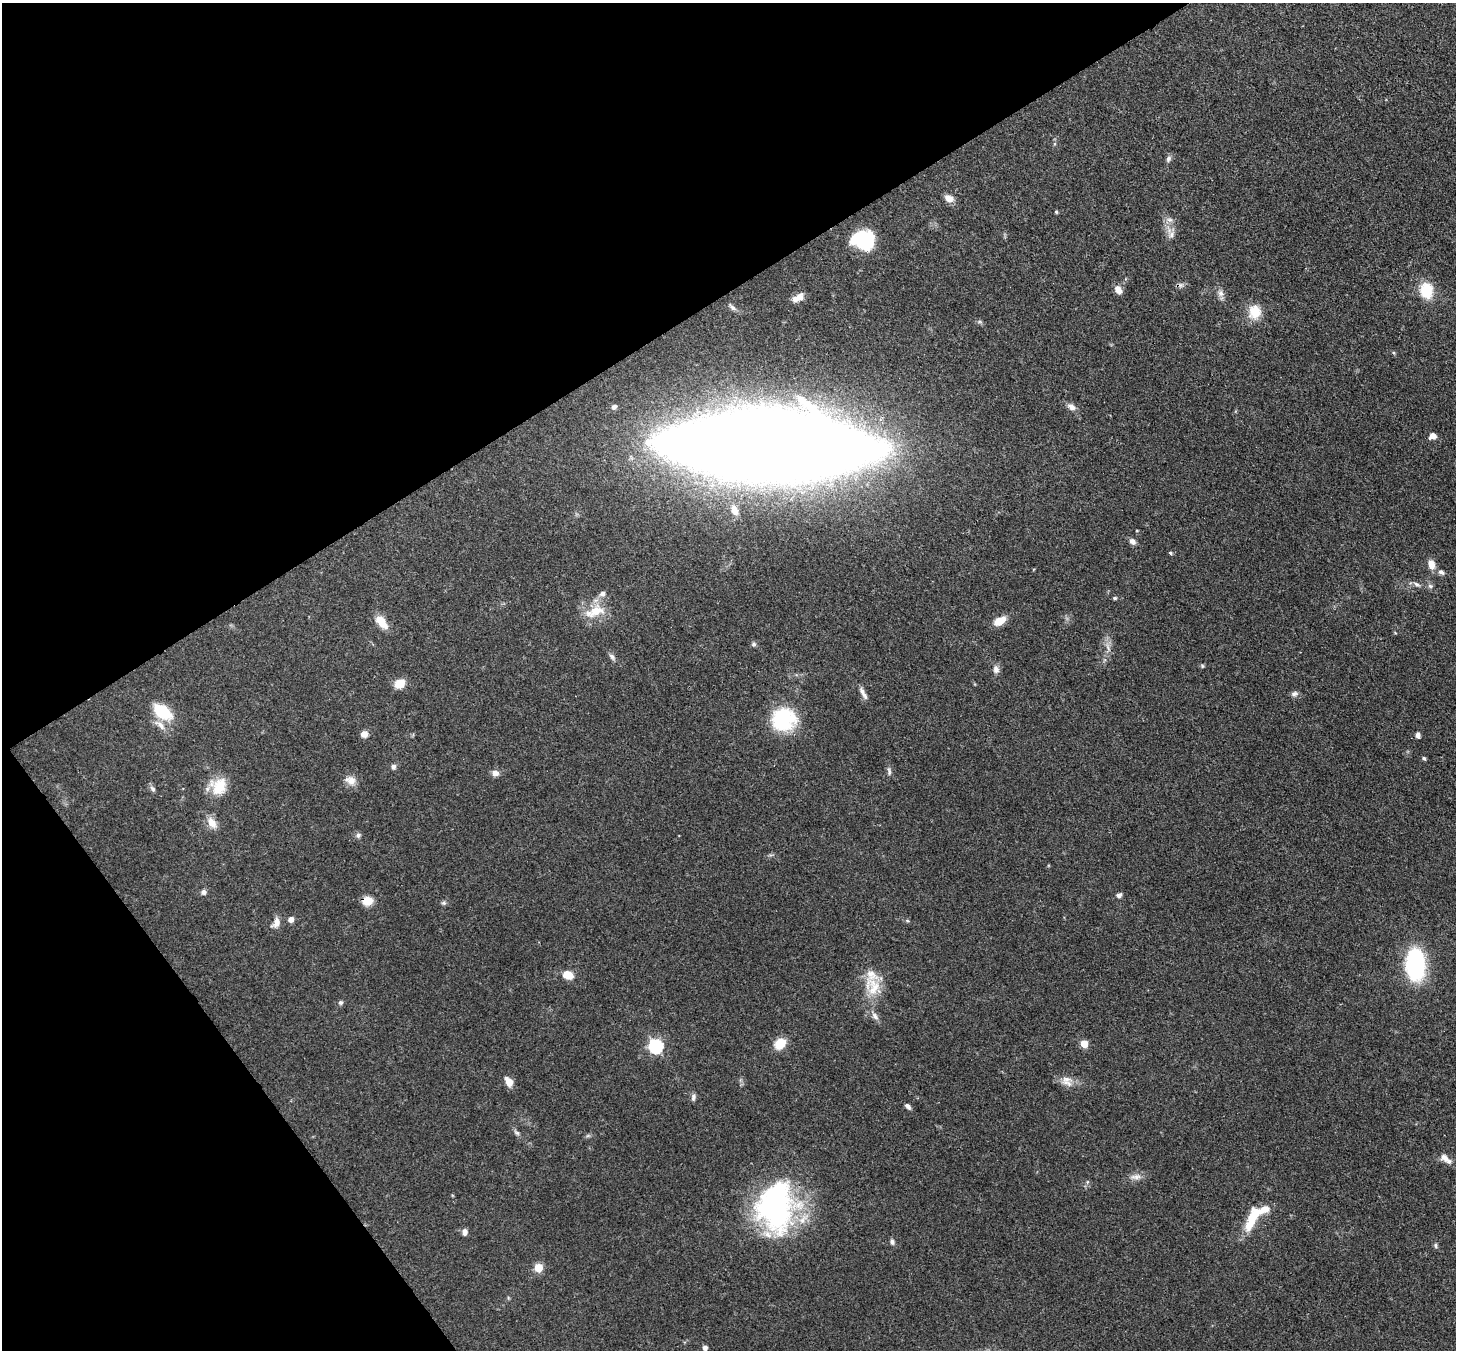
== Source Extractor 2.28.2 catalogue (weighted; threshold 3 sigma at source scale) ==
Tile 5 of 4 x 4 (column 1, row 2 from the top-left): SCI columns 82-1535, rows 2903-4250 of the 5979 x 5952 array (HDU 1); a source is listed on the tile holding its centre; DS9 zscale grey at full resolution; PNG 1458 x 1352 px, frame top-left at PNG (2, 3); no overlay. Shown black and unused: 30% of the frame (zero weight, under 3 of 4 exposures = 7% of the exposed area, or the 3 px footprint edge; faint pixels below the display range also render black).
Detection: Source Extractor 2.28.2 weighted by HDU 2 'WHT'; one run over the whole footprint, this tile lists its part. Background 0.101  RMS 0.004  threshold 0.018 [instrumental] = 3 sigma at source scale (4.5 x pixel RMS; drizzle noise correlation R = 1.50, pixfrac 1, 0.05/0.05 arcsec/px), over >= 5 px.
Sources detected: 86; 1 inside a brighter object's white glare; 1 cosmic-ray / hot-pixel residue — not listed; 5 inside a brighter listed object's ellipse — not listed separately; the other 79 listed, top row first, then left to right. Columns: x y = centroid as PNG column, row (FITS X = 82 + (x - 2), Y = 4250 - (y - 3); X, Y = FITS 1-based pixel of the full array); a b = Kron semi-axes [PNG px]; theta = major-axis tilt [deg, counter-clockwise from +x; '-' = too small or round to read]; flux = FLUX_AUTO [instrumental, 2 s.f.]
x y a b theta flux
1168 159 10 6 60 1.2
949 198 11 8 -32 3.1
1056 212 4 3 - 0.63
1170 220 9 6 -1 1.6
1171 234 10 8 64 2.1
862 240 19 17 9 30
1118 290 10 7 -61 3.1
1426 290 15 12 -84 13
1221 293 10 8 -60 1.9
799 297 11 10 - 3
732 307 13 5 -41 1.5
1255 312 19 16 86 7.4
1394 353 5 3 - 0.46
614 407 8 6 39 1
1071 407 10 7 -34 2.1
1433 436 9 7 16 2.1
770 445 120 36 -1 2700
734 510 11 7 -73 3.3
1132 541 8 6 -42 1.7
1170 553 5 4 - 0.6
1431 565 10 7 -75 3.7
1441 572 9 6 -27 1.4
1416 584 10 5 -21 1.4
1430 586 7 6 - 0.98
602 594 8 7 - 1.7
1115 598 5 4 - 0.58
595 611 29 14 23 9.6
999 621 14 8 29 5.4
381 622 18 9 -52 5.6
754 644 7 5 15 0.83
1108 647 15 3 -68 1.5
612 657 11 6 -46 1.3
1202 666 5 4 - 0.52
996 669 10 7 -81 2
400 684 10 8 37 6.4
1294 694 9 6 18 1.4
865 695 12 6 -57 1.9
162 712 23 14 -37 14
784 720 17 16 - 38
364 734 7 6 - 3
1418 735 6 5 - 1.4
1424 758 5 4 - 0.74
393 766 6 6 - 1.2
889 771 12 5 -86 1.2
495 773 9 7 -10 2
351 780 14 11 -17 3.4
219 786 22 20 44 9.8
153 789 10 6 -55 1.1
212 823 16 10 -52 4.1
358 835 7 6 - 1
204 892 7 6 - 1.3
1119 895 7 5 23 1.4
367 901 11 9 8 5
444 903 7 5 19 0.81
291 920 6 6 - 2.1
907 921 5 3 - 0.44
276 923 14 8 60 3.1
1415 964 23 13 -88 73
568 975 12 9 -18 5.2
873 986 29 21 -78 12
341 1002 6 5 - 0.89
875 1016 13 7 -50 1.9
780 1044 12 9 42 7.9
1084 1044 5 5 - 7.8
656 1046 6 6 - 71
1066 1079 17 9 -10 3.8
509 1082 11 7 -60 3.7
693 1097 9 6 89 1.2
908 1106 7 4 -46 1.5
517 1133 10 5 -36 1
1445 1158 13 9 -46 2.5
1136 1177 16 7 0 2.6
776 1206 57 41 86 93
1253 1216 37 11 66 12
465 1232 7 5 -89 1.8
892 1242 7 6 - 1.1
1436 1245 7 5 -77 0.79
538 1268 5 5 - 13
705 1348 4 4 - 1.7
Overlapping masked pixels (flux is a lower limit): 2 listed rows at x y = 367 901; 776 1206